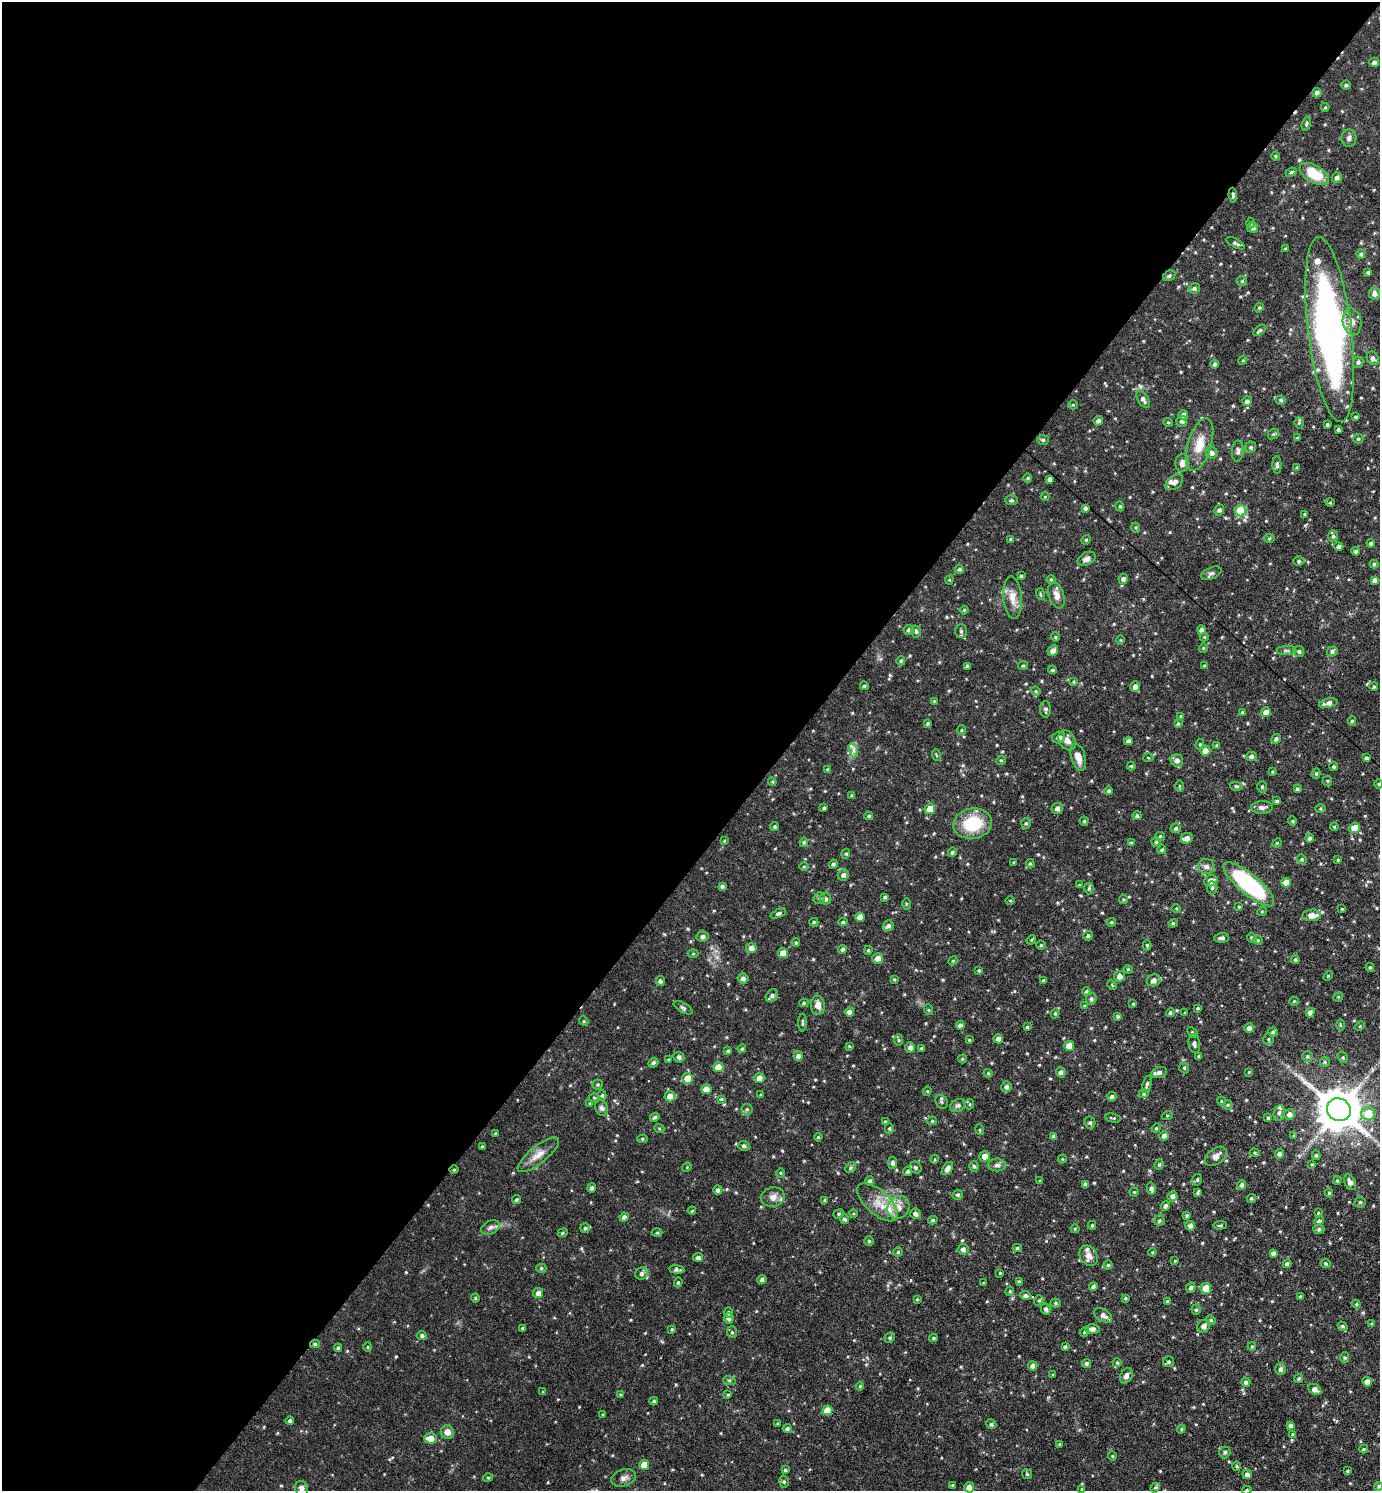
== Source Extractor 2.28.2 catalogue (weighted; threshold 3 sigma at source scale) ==
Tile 5 of 4 x 4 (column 1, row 2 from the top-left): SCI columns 153-1530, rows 2979-4467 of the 5960 x 5956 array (HDU 1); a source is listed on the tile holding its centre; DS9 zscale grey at full resolution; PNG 1382 x 1493 px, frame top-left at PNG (2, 2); each listed source drawn as its Kron ellipse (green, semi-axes under 4 px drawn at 4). Shown black and unused: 57% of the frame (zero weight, under 3 of 6 exposures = <1% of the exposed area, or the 3 px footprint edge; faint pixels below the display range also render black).
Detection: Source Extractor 2.28.2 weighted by HDU 2 'WHT'; one run over the whole footprint, this tile lists its part. Background 0.0509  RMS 0.007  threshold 0.0288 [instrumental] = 3 sigma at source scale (4.09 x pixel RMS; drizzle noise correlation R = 1.36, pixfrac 0.8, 0.05/0.05 arcsec/px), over >= 5 px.
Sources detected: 586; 1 cosmic-ray / hot-pixel residue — neither listed nor drawn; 12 inside a brighter listed object's ellipse — not listed separately; of the other 573, all 500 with FLUX_AUTO >= 0.589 (the completeness limit of this list) listed and drawn (73 fainter detections not listed), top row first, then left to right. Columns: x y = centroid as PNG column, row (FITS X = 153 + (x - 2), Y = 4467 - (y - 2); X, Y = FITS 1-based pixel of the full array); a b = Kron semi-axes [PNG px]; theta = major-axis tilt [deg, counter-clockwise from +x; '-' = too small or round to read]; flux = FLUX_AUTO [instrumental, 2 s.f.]
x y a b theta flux
1374 62 5 4 - 2.2
1346 85 5 4 - 1.2
1317 93 5 4 - 1.9
1325 107 4 4 - 0.77
1306 124 7 4 74 1.2
1349 138 9 7 86 2.2
1276 156 4 4 - 0.82
1291 172 6 4 23 0.92
1314 174 16 8 -30 22
1337 178 5 5 - 2.2
1233 195 7 4 -84 1.1
1250 223 5 3 - 0.71
1253 228 5 5 - 1.9
1236 243 10 4 -29 1.6
1285 249 4 3 - 0.7
1361 254 5 4 - 1.3
1368 272 4 3 - 1.1
1169 276 6 5 - 1.2
1242 281 5 5 - 0.94
1194 288 6 5 - 1.5
1374 294 6 5 - 2.8
1259 308 5 4 - 0.85
1352 322 13 9 -79 5
1330 329 93 22 -83 270
1259 331 7 4 39 1.1
1373 358 7 5 -55 2.1
1243 360 4 3 - 0.66
1358 362 5 5 - 1.7
1215 364 4 4 - 1.4
1143 399 10 5 -59 2.3
1281 400 5 4 - 1.4
1247 401 5 5 - 2
1073 405 5 4 - 0.76
1183 415 5 4 - 2.8
1356 417 3 3 - 0.89
1098 421 5 4 - 1.9
1182 421 5 5 - 1.3
1168 422 5 3 - 0.7
1299 423 5 4 - 0.85
1327 425 3 3 - 1.1
1338 429 3 3 - 1.1
1273 434 6 4 42 0.96
1297 438 4 3 - 0.74
1358 439 5 4 - 0.9
1043 440 6 5 - 1.2
1200 444 27 11 73 13
1251 447 6 5 - 1.2
1238 451 11 6 88 2.1
1212 453 6 5 - 2.5
1182 463 9 7 89 3.7
1277 465 8 4 -89 1.4
1297 468 4 3 - 0.78
1028 478 4 4 - 0.77
1050 479 4 3 - 1.6
1174 482 10 6 36 2.7
1045 497 4 4 - 0.64
1012 500 6 5 - 1
1330 503 4 3 - 0.63
1120 506 5 4 - 0.85
1085 508 3 3 - 1.3
1219 510 5 4 - 1.6
1241 511 5 5 - 29
1305 514 4 3 - 0.72
1136 528 5 3 - 0.73
1333 536 6 5 - 1.3
1269 538 5 3 - 0.81
1011 539 4 3 - 0.88
1086 540 5 4 - 0.78
1371 543 4 3 - 1.2
1339 546 4 4 - 2.2
1356 551 4 4 - 1.5
1086 559 9 6 28 3.2
1299 561 5 5 - 1.4
1374 564 4 4 - 1.1
959 569 5 4 - 1.2
1211 573 11 5 24 1.9
1021 576 4 4 - 0.91
1123 579 5 4 - 2
949 580 4 4 - 0.7
1051 580 4 4 - 0.72
1374 580 4 4 - 2.6
1040 594 6 3 -72 0.79
1056 595 13 7 -72 5.2
1012 598 21 9 -85 7.3
964 610 4 4 - 0.78
909 630 5 5 - 1.5
1201 630 5 4 - 2
961 631 7 5 89 1.5
916 632 6 4 -75 1.1
1055 637 5 4 - 0.72
1204 637 4 4 - 0.6
1121 640 5 3 - 0.66
1203 648 4 4 - 0.75
1286 650 10 4 0 1.5
1053 651 5 5 - 3.8
1299 651 5 5 - 1.4
1332 651 5 5 - 1.6
901 661 4 4 - 1
968 666 4 3 - 1.5
1023 666 5 4 - 0.85
1204 666 3 3 - 0.79
1053 670 4 3 - 1
1074 682 4 4 - 0.73
864 686 4 3 - 0.8
1135 687 5 5 - 2.8
1374 687 4 4 - 0.92
1036 691 5 4 - 0.75
934 701 4 4 - 0.74
1328 703 9 4 11 3.3
1046 709 8 5 -87 1.7
1242 712 4 3 - 0.77
1266 712 5 4 - 5.2
1181 716 4 3 - 0.97
1352 721 4 4 - 1.1
927 723 4 4 - 0.92
1178 724 4 3 - 0.89
962 730 5 4 - 0.83
1059 738 6 6 - 2.8
1276 739 5 4 - 1.7
1067 740 10 8 -58 3.7
1128 741 4 4 - 2.1
1200 744 5 4 - 1.1
1217 745 4 4 - 1.2
853 750 7 4 -71 1.9
1205 751 5 5 - 4.2
936 755 6 3 -71 0.75
1251 756 5 4 - 2.1
1078 757 14 7 -73 5.9
1148 758 5 3 - 0.59
1366 758 4 3 - 1.8
1001 760 5 3 - 0.67
1177 760 6 6 - 2.8
1131 766 4 4 - 0.83
1334 767 4 4 - 1
827 769 4 4 - 0.61
1272 772 3 3 - 0.64
1316 774 5 4 - 1
1327 781 5 4 - 0.84
772 782 4 4 - 0.74
1379 784 5 3 - 0.59
1179 786 6 4 89 0.72
1236 786 6 4 -11 1.1
1262 787 5 5 - 1.1
1297 789 4 3 - 1.1
1109 791 4 4 - 1.3
852 796 4 3 - 1.1
1277 801 4 3 - 1.2
1262 807 11 6 2 2.5
824 808 3 3 - 1.1
1057 808 6 5 - 2.4
930 809 5 5 - 8.2
1320 809 5 3 - 0.7
869 816 4 4 - 0.96
1137 816 4 4 - 1.5
1084 821 4 4 - 0.9
1292 821 4 4 - 0.75
1026 823 5 4 - 1
973 824 20 15 11 26
774 827 4 4 - 0.94
1334 827 4 3 - 0.85
1176 828 5 5 - 1.5
1355 828 5 5 - 9
1160 836 5 4 - 0.73
1187 838 6 5 - 3.5
1309 838 4 4 - 1.6
724 841 4 4 - 0.62
804 842 5 4 - 0.96
1156 842 4 4 - 0.91
1131 843 4 3 - 0.98
1277 843 5 4 - 0.74
1162 850 4 4 - 1
952 852 5 4 - 1.1
846 854 5 4 - 0.83
1302 859 5 4 - 1
1338 860 4 3 - 0.73
1014 862 3 3 - 0.76
833 864 4 4 - 1.4
1030 864 5 4 - 0.89
1206 866 8 7 - 2.7
804 867 5 3 - 0.63
843 875 6 5 - 2.1
1211 881 7 5 21 3.8
1286 882 5 5 - 5.3
1249 884 32 10 -40 77
1079 885 3 3 - 0.6
722 886 4 3 - 1.6
1089 888 6 4 88 1
1212 888 6 5 - 1.3
885 897 4 3 - 1.4
819 898 6 5 - 1
825 899 6 5 - 1.8
1124 899 4 3 - 0.72
1010 900 4 3 - 0.66
906 904 5 3 - 0.74
1239 907 4 3 - 0.7
1176 908 4 3 - 0.6
1342 909 3 3 - 0.62
1262 911 5 3 - 0.6
778 913 8 4 25 1.5
1312 915 9 6 4 6.2
860 917 4 4 - 5.4
814 922 4 4 - 0.85
843 922 5 4 - 1.1
1111 922 5 4 - 0.88
1173 923 4 4 - 0.72
888 926 5 5 - 1.6
703 936 6 5 - 1.8
1088 936 5 5 - 1.2
1222 938 7 4 3 2
1252 938 5 4 - 1.3
1031 940 5 4 - 0.74
1258 940 5 4 - 0.85
796 943 4 3 - 0.77
1041 945 4 4 - 0.82
1147 945 5 4 - 0.84
751 948 5 5 - 3.6
843 949 4 4 - 1.6
868 950 4 3 - 0.83
783 953 5 5 - 5.4
693 954 5 3 - 0.71
878 958 5 5 - 4.2
1295 959 4 4 - 1.1
953 961 5 4 - 0.72
1370 967 4 3 - 0.83
1128 969 4 3 - 0.71
979 971 3 3 - 0.94
1120 976 5 5 - 3.4
1328 976 5 3 - 0.62
743 978 5 5 - 2.3
894 979 3 3 - 0.61
1043 980 3 3 - 0.66
1154 980 7 6 - 3.2
660 981 5 4 - 1.6
1112 985 5 3 - 0.6
1086 991 4 4 - 0.99
772 996 7 5 48 1.7
1338 997 5 4 - 0.7
1091 999 6 5 - 1.5
1294 1001 5 4 - 0.79
804 1003 4 4 - 0.83
1133 1004 4 4 - 0.76
818 1005 9 7 -84 4.8
1084 1006 4 4 - 0.63
683 1008 10 4 -30 1.5
1198 1008 4 4 - 0.82
929 1010 5 3 - 0.65
849 1012 4 4 - 3.7
1310 1012 5 4 - 2.8
1055 1013 5 4 - 0.93
1170 1013 5 4 - 1.2
1185 1013 4 3 - 0.76
1118 1016 4 4 - 1
584 1021 5 4 - 0.83
802 1023 9 3 -90 0.89
960 1025 4 4 - 2.3
1340 1025 6 4 -89 0.82
1360 1026 5 4 - 0.77
1027 1027 3 3 - 0.93
1249 1028 5 5 - 2.6
1192 1032 6 4 -47 1
1273 1032 5 4 - 1.1
998 1039 5 4 - 2.8
1268 1039 6 5 - 1.2
899 1040 6 4 -89 0.84
969 1040 4 3 - 0.68
1194 1044 9 5 -78 2.2
849 1046 4 3 - 0.67
1069 1046 5 5 - 8.4
910 1047 5 5 - 2.5
921 1048 4 3 - 0.77
742 1049 4 4 - 0.92
728 1051 4 4 - 1.1
798 1056 5 4 - 2.6
1199 1056 4 3 - 1.1
1307 1056 5 5 - 1.2
679 1057 6 5 - 1.7
1343 1057 6 4 -70 0.98
668 1059 4 3 - 0.7
962 1059 4 4 - 0.72
1325 1062 5 5 - 0.87
653 1063 5 4 - 1.3
719 1067 5 5 - 9.1
1184 1068 6 4 -70 1
1061 1072 5 5 - 2.4
1159 1072 8 5 16 2.7
1249 1072 4 3 - 0.61
988 1073 4 4 - 0.69
687 1078 5 5 - 7.7
759 1078 5 5 - 4.9
1147 1084 9 4 73 1.5
597 1085 5 5 - 0.97
1006 1087 5 5 - 2
706 1089 5 5 - 7.4
927 1091 4 4 - 0.72
1144 1094 5 4 - 0.82
602 1095 5 4 - 1.1
760 1095 4 3 - 0.75
670 1096 5 5 - 5
1112 1097 5 4 - 1.4
594 1098 5 3 - 0.68
721 1099 4 3 - 0.84
1221 1101 4 4 - 0.69
942 1102 7 5 -56 1.4
590 1103 4 3 - 0.74
970 1104 5 4 - 0.92
958 1105 8 6 29 1.8
1228 1105 5 4 - 0.8
601 1108 8 6 -63 2
747 1109 5 5 - 1.2
1339 1110 12 11 - 2300
1279 1113 8 5 78 1.7
1289 1114 5 5 - 2.8
1368 1114 7 6 - 14
1167 1116 5 3 - 0.7
655 1117 5 4 - 1.2
1113 1118 7 3 -13 0.83
1268 1118 4 4 - 1
932 1121 4 4 - 0.87
885 1122 4 4 - 1.3
1090 1123 6 5 - 1.6
659 1128 5 3 - 0.67
889 1128 5 4 - 0.97
1156 1128 4 4 - 0.7
980 1130 5 3 - 0.68
495 1133 3 3 - 0.67
1053 1136 4 4 - 1.3
1164 1136 5 4 - 2.6
1294 1136 4 4 - 0.77
818 1137 4 3 - 0.67
642 1139 5 4 - 0.91
482 1146 3 3 - 0.8
744 1146 5 5 - 1.3
1255 1153 5 4 - 0.84
1280 1154 5 4 - 2.1
538 1155 25 8 39 7.2
1316 1155 5 3 - 0.94
985 1156 5 5 - 4.6
1216 1156 12 8 35 4
935 1159 5 3 - 0.61
1062 1159 4 4 - 0.59
893 1163 6 4 86 1.7
1159 1164 5 4 - 0.93
1312 1164 3 3 - 0.64
997 1165 9 6 0 2.3
974 1166 5 4 - 1.2
687 1167 5 4 - 0.63
915 1167 6 5 - 1.3
851 1168 6 5 - 1.1
454 1169 5 3 - 0.62
948 1169 7 5 57 3.4
907 1171 5 4 - 1.2
780 1173 5 3 - 0.67
1197 1180 6 4 75 1.2
1337 1180 4 3 - 0.93
870 1181 4 4 - 1.6
1040 1181 4 3 - 0.78
1350 1182 8 5 -68 2.9
1085 1184 4 3 - 1.7
1242 1185 5 4 - 1.7
592 1188 5 4 - 1.5
1151 1189 6 4 -77 2.2
718 1190 4 4 - 2.1
1134 1192 4 4 - 0.74
1198 1192 4 3 - 0.99
1329 1193 4 4 - 0.84
958 1195 5 5 - 1.5
1172 1196 5 5 - 2.7
773 1197 12 9 12 4
1251 1198 4 4 - 1.2
516 1200 4 4 - 1.1
825 1200 4 3 - 1.1
878 1202 25 12 -42 11
1360 1202 6 5 - 1.3
1165 1206 5 4 - 1.7
898 1207 12 10 54 5.5
692 1211 4 3 - 0.76
1318 1213 3 3 - 0.6
839 1214 5 4 - 1.1
853 1214 4 3 - 0.59
915 1214 5 5 - 2
1187 1216 4 4 - 1.1
624 1217 5 4 - 2.1
844 1219 5 4 - 1.5
933 1220 5 4 - 1
1159 1221 5 5 - 1.1
1319 1221 5 4 - 1.9
1092 1225 4 4 - 0.79
1220 1225 6 3 6 0.98
1190 1226 5 5 - 2.3
491 1227 10 6 25 2.3
585 1228 5 5 - 1.2
1075 1229 4 4 - 0.6
1319 1229 5 4 - 1.2
563 1233 5 4 - 0.85
657 1233 5 3 - 0.66
869 1241 5 5 - 0.94
1017 1248 4 4 - 1
963 1249 5 5 - 2.4
898 1252 4 4 - 0.91
1152 1252 4 3 - 0.6
1273 1253 4 4 - 1.8
1089 1256 11 8 -56 4.5
698 1257 5 4 - 2.1
1175 1261 4 3 - 0.62
1326 1263 5 4 - 0.95
1287 1264 4 4 - 1.7
1108 1265 4 4 - 1.1
541 1268 5 4 - 1
677 1270 8 4 -7 1.9
1000 1273 3 3 - 0.63
641 1274 6 6 - 1.9
762 1280 4 4 - 2
678 1282 5 4 - 0.86
1019 1282 4 4 - 1.4
984 1283 3 2 - 0.6
1093 1286 4 4 - 1.6
1191 1288 5 4 - 1.7
1206 1288 5 5 - 9.4
1010 1291 4 3 - 0.63
538 1293 5 5 - 2.9
1025 1296 5 4 - 1.9
1300 1297 3 3 - 1
475 1298 4 4 - 0.77
1125 1298 4 3 - 0.77
917 1299 3 3 - 0.68
1039 1300 5 4 - 0.91
1168 1302 4 4 - 1.4
1056 1303 5 4 - 0.92
1356 1304 4 4 - 0.74
1046 1309 5 4 - 1.6
1196 1310 5 4 - 1.2
729 1312 5 4 - 1.2
1103 1315 10 6 -32 3.6
729 1318 5 5 - 2.5
1211 1320 5 4 - 0.77
1371 1324 4 3 - 0.64
1204 1326 7 6 - 2.9
1342 1326 5 4 - 0.8
523 1328 4 3 - 1
672 1329 4 3 - 0.93
1092 1329 7 5 1 2.6
732 1332 6 5 - 1.1
1084 1332 5 4 - 0.76
422 1335 5 4 - 1.3
890 1338 5 4 - 1
933 1338 4 3 - 0.87
315 1344 4 4 - 1.2
1252 1346 4 4 - 0.72
368 1347 4 4 - 0.69
1065 1347 4 3 - 1.2
338 1348 4 3 - 0.94
1345 1358 5 4 - 0.94
1168 1362 6 5 - 1.1
1086 1363 4 4 - 1.6
1117 1363 4 4 - 0.78
1033 1366 4 4 - 2.7
1280 1369 6 5 - 1.9
1053 1375 3 3 - 0.62
1126 1376 8 5 62 2.6
1298 1379 4 4 - 1.1
729 1380 6 4 -18 0.81
1246 1382 4 4 - 1.7
1367 1382 5 4 - 3.9
860 1386 4 4 - 0.73
1315 1389 7 5 -30 3.8
543 1392 4 4 - 0.6
621 1395 4 3 - 0.82
728 1395 4 3 - 0.69
654 1401 4 3 - 1
827 1410 5 5 - 9.7
603 1415 4 3 - 0.84
290 1421 4 4 - 1.3
777 1424 4 3 - 0.81
991 1424 5 4 - 1.3
1290 1426 4 4 - 1.7
787 1428 4 4 - 1.3
1181 1429 4 4 - 0.84
447 1432 7 6 - 4.7
1293 1434 4 4 - 0.83
430 1438 6 5 - 8.2
1060 1444 4 3 - 0.91
1364 1449 4 3 - 0.89
1225 1452 6 5 - 1.5
1112 1456 4 4 - 0.7
644 1465 5 5 - 8.3
1236 1466 5 3 - 0.7
785 1470 4 4 - 0.81
1347 1471 4 4 - 0.74
1027 1474 5 5 - 0.95
1247 1475 5 4 - 3.5
488 1478 5 4 - 0.72
624 1478 12 8 19 3.3
784 1482 6 5 - 1.2
952 1485 4 3 - 0.82
1379 1486 4 4 - 1
969 1487 5 5 - 3.4
302 1488 8 6 -67 2.5
1155 1488 5 4 - 0.99
1082 1489 4 4 - 0.78
1247 1490 5 3 - 0.99
Overlapping masked pixels (flux is a lower limit): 4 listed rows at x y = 1233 195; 1330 329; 454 1169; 315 1344
Isophote crosses this tile's border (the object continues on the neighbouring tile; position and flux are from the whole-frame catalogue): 3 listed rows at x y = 1379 1486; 302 1488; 1247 1490